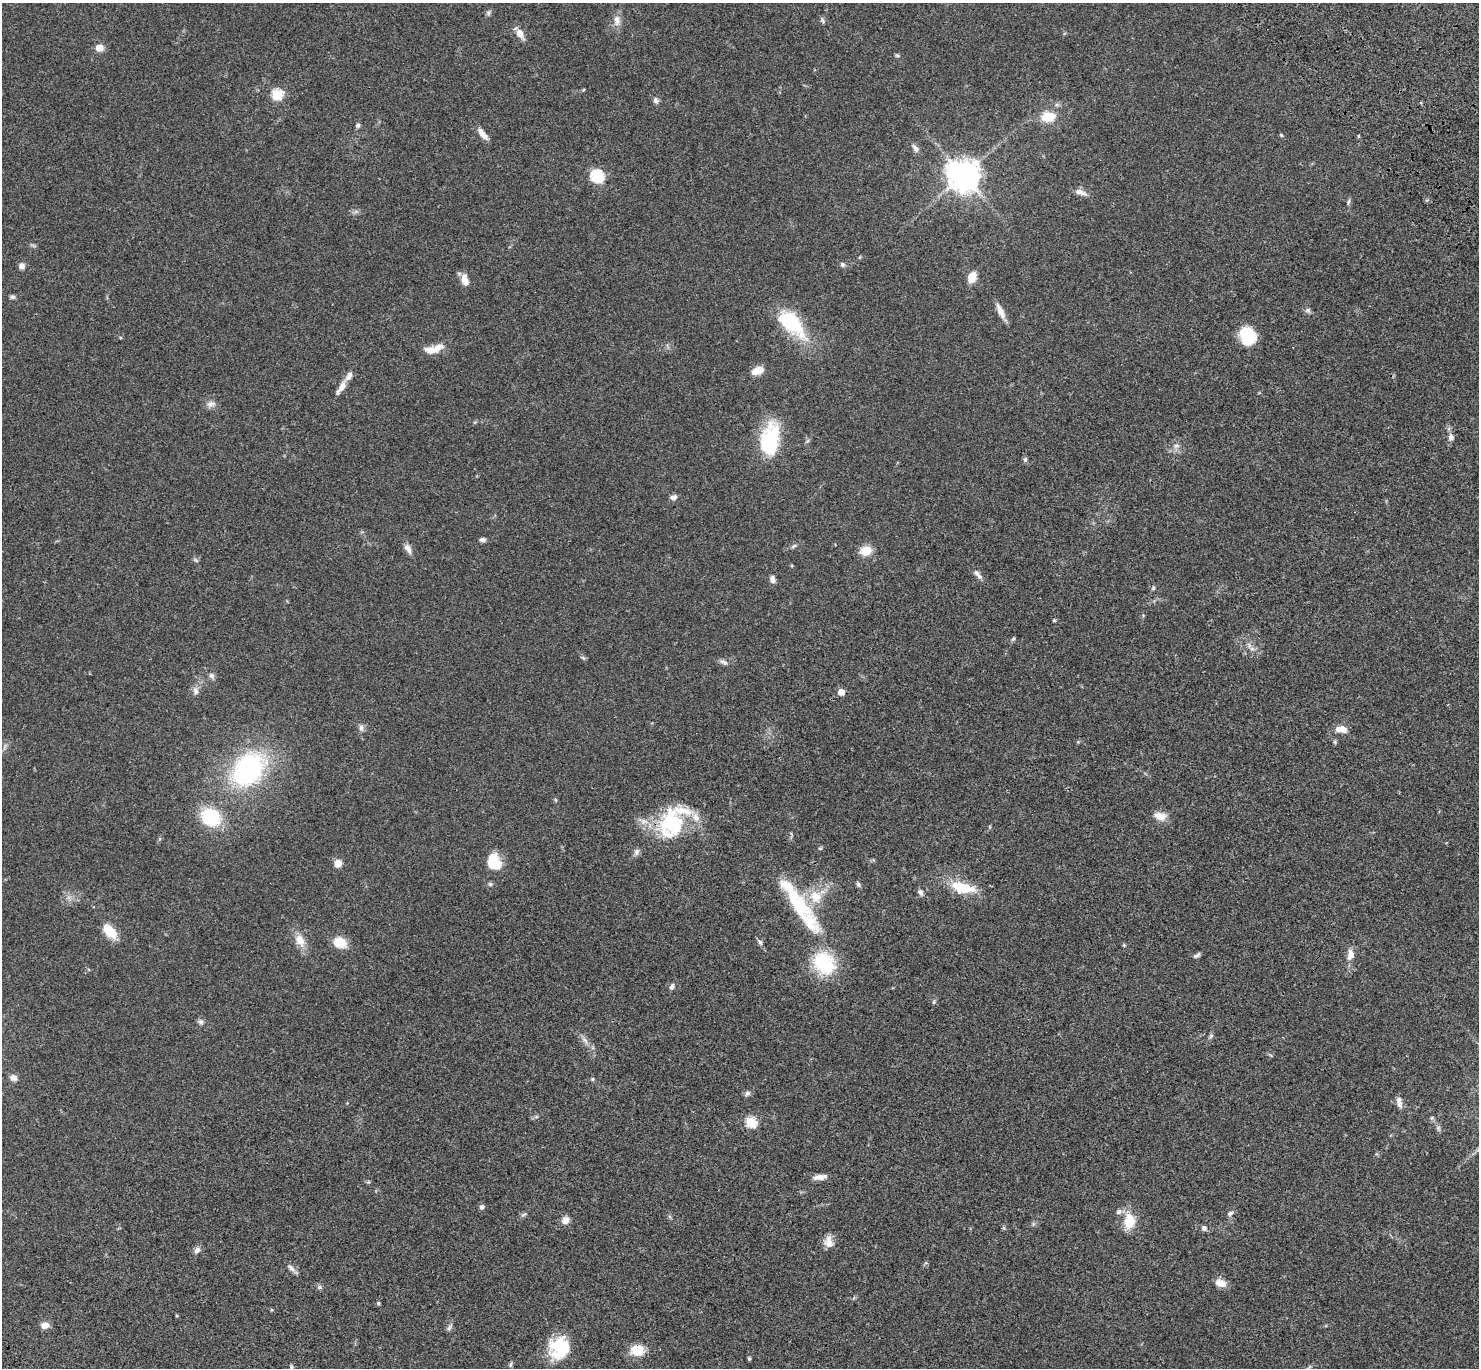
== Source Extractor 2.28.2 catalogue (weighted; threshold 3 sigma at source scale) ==
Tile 10 of 4 x 4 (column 2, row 3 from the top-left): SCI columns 1580-3056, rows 1751-3116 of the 6109 x 6091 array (HDU 1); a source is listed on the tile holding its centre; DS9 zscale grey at full resolution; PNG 1481 x 1370 px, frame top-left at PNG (2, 3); no overlay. Shown black and unused: <1% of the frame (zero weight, under 3 of 4 exposures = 6% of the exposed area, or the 3 px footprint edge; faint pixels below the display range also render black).
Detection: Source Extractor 2.28.2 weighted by HDU 2 'WHT'; one run over the whole footprint, this tile lists its part. Background 0.0461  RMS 0.0052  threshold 0.0232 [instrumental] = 3 sigma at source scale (4.5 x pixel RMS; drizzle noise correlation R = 1.50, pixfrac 1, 0.05/0.05 arcsec/px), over >= 5 px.
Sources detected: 132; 3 inside a brighter object's white glare — not listed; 13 inside a brighter listed object's ellipse — not listed separately; the other 116 listed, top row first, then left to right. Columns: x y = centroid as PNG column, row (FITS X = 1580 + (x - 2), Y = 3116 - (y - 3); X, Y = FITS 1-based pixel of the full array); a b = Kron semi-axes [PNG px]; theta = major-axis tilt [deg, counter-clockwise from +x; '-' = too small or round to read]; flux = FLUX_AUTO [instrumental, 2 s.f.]
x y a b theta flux
488 12 7 6 - 1.1
617 20 16 8 -84 3.4
823 20 9 5 -57 1
520 33 10 7 -58 5
99 48 5 5 - 11
897 55 6 4 -2 0.64
277 95 6 5 - 36
656 101 7 6 - 1.6
1048 117 13 9 4 13
358 125 5 5 - 1.4
483 134 15 6 -52 4
1281 135 5 4 - 0.68
915 148 13 6 -50 2
963 175 10 9 - 800
597 176 6 6 - 58
1080 192 16 7 -21 3.4
1348 202 9 4 72 0.93
356 211 7 4 18 1.1
860 257 5 3 - 0.48
842 265 7 6 - 1.2
22 266 7 7 - 2.2
972 277 9 7 66 8.6
465 280 15 8 -74 4.4
12 297 7 5 -6 1.3
1308 310 8 6 -2 1.2
1000 311 20 6 -65 4.4
791 323 41 18 -46 30
1247 336 22 17 -38 13
120 337 5 3 - 0.47
436 349 22 10 36 5.5
758 371 12 7 20 6.5
342 387 14 7 61 4.3
211 404 13 8 15 2.5
1451 437 10 7 -90 2.4
770 440 37 19 79 33
1176 446 9 6 18 1.7
1025 459 6 5 - 1
673 497 9 6 12 1.9
482 540 7 5 -2 1.5
794 546 8 4 33 0.97
408 549 14 7 -62 2.7
866 551 12 9 14 7.7
196 560 7 4 -45 0.82
792 566 4 4 - 0.58
979 576 9 7 -60 1.6
772 579 10 7 -81 1.8
1153 588 6 5 - 0.78
1054 620 4 4 - 0.67
1013 639 6 4 71 0.78
1252 649 6 6 - 1.4
583 658 7 5 -44 0.82
724 662 12 6 -27 1.7
212 676 10 6 -58 1.6
196 691 11 7 -68 2.1
841 692 5 5 - 7
361 728 9 7 -85 1.7
1343 729 9 8 - 3.1
5 746 11 3 61 1.1
248 769 34 25 51 81
1160 816 16 9 -10 5.1
211 817 16 14 -32 32
671 821 45 27 50 34
820 848 6 4 -1 0.57
637 852 10 7 69 1.6
494 862 18 14 -70 13
338 863 7 7 - 4.5
490 884 6 5 - 0.96
858 885 7 5 -52 1
963 888 35 13 -13 15
920 892 9 6 -54 1.5
808 921 54 25 -54 30
110 931 17 9 -48 11
300 940 18 12 -65 6
340 942 13 10 -23 8.8
760 942 10 5 -56 1.3
1124 945 4 4 - 0.51
1197 955 10 5 32 1.2
1350 955 15 9 83 4.3
824 963 25 20 -51 31
672 986 9 6 63 1.4
934 1002 7 4 81 0.73
201 1022 8 6 -57 1.4
1211 1036 7 5 45 0.92
585 1040 14 6 -56 2.5
13 1078 9 7 -29 2.4
593 1079 6 4 90 0.61
747 1093 9 6 42 1.4
1399 1102 15 6 -79 2.6
536 1117 7 4 18 0.78
1432 1118 6 5 - 0.79
751 1122 6 5 - 32
1438 1128 7 6 - 1.1
820 1177 17 6 8 3.3
368 1182 5 4 - 0.56
482 1207 6 6 - 1.4
1230 1214 9 6 44 1.5
523 1215 8 4 34 0.97
565 1220 11 9 49 3.3
1129 1221 20 14 90 11
1033 1224 7 4 72 0.75
1204 1228 8 7 - 1.4
829 1242 16 12 -78 4.1
197 1250 10 7 53 2
926 1263 5 5 - 0.68
291 1268 16 5 -45 2
1221 1283 13 9 -21 4.3
319 1287 8 6 0 1
378 1303 5 5 - 0.62
177 1316 3 3 - 0.51
45 1325 9 7 6 3.6
449 1328 11 5 48 1.2
560 1348 25 24 - 21
637 1350 12 10 3 12
749 1358 4 3 - 0.85
510 1364 7 4 71 0.81
291 1368 11 5 -88 1.3
Isophote crosses this tile's border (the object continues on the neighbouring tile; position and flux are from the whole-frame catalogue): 1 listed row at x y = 291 1368